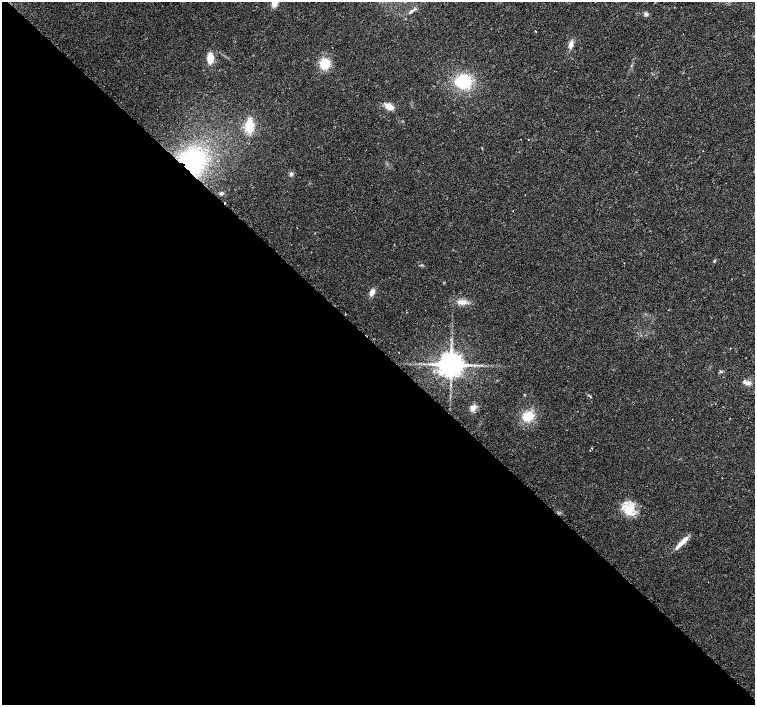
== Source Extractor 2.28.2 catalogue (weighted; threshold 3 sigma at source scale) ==
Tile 9 of 4 x 4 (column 1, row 3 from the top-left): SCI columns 56-1560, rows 1614-3018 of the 6096 x 6087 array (HDU 1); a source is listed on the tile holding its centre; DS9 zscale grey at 2 x 2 block average (1 PNG px = mean of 2 x 2 image px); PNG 757 x 707 px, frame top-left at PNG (2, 2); no overlay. Shown black and unused: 51% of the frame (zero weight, under 2 of 3 exposures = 2% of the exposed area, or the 3 px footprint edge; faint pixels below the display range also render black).
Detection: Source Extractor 2.28.2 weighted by HDU 2 'WHT'; one run over the whole footprint, this tile lists its part. Background 0.0314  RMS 0.0055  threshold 0.0248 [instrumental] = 3 sigma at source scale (4.5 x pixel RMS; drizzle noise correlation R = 1.50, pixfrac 1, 0.0396/0.0396 arcsec/px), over >= 5 px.
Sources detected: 25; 2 cosmic-ray / hot-pixel residue — not listed; the other 23 listed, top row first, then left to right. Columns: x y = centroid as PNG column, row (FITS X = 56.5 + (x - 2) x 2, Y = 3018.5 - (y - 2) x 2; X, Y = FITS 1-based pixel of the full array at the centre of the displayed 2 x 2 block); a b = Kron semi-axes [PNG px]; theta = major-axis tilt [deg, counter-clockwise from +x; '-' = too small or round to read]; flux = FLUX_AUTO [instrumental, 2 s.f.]
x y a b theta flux
275 3 7 5 64 9.2
411 11 14 3 36 4.7
646 14 5 4 - 3
571 45 10 5 79 6.2
210 58 9 5 89 19
324 64 11 9 78 26
463 82 14 12 -7 56
389 107 10 6 -26 10
249 126 13 8 90 27
528 139 2 2 - 0.79
192 163 22 18 60 150
291 174 6 4 75 2.5
221 193 5 3 - 1.9
714 261 3 3 - 1.2
372 292 7 5 71 7.5
462 302 12 6 -7 9.6
451 365 6 6 - 1900
721 372 4 3 - 1.7
746 382 11 5 -27 5.2
473 408 7 6 - 5.3
528 416 11 8 29 26
629 510 15 12 -59 26
682 542 21 5 44 11
Overlapping masked pixels (flux is a lower limit): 1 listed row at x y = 192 163
Isophote crosses this tile's border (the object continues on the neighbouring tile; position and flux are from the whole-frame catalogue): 1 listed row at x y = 275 3